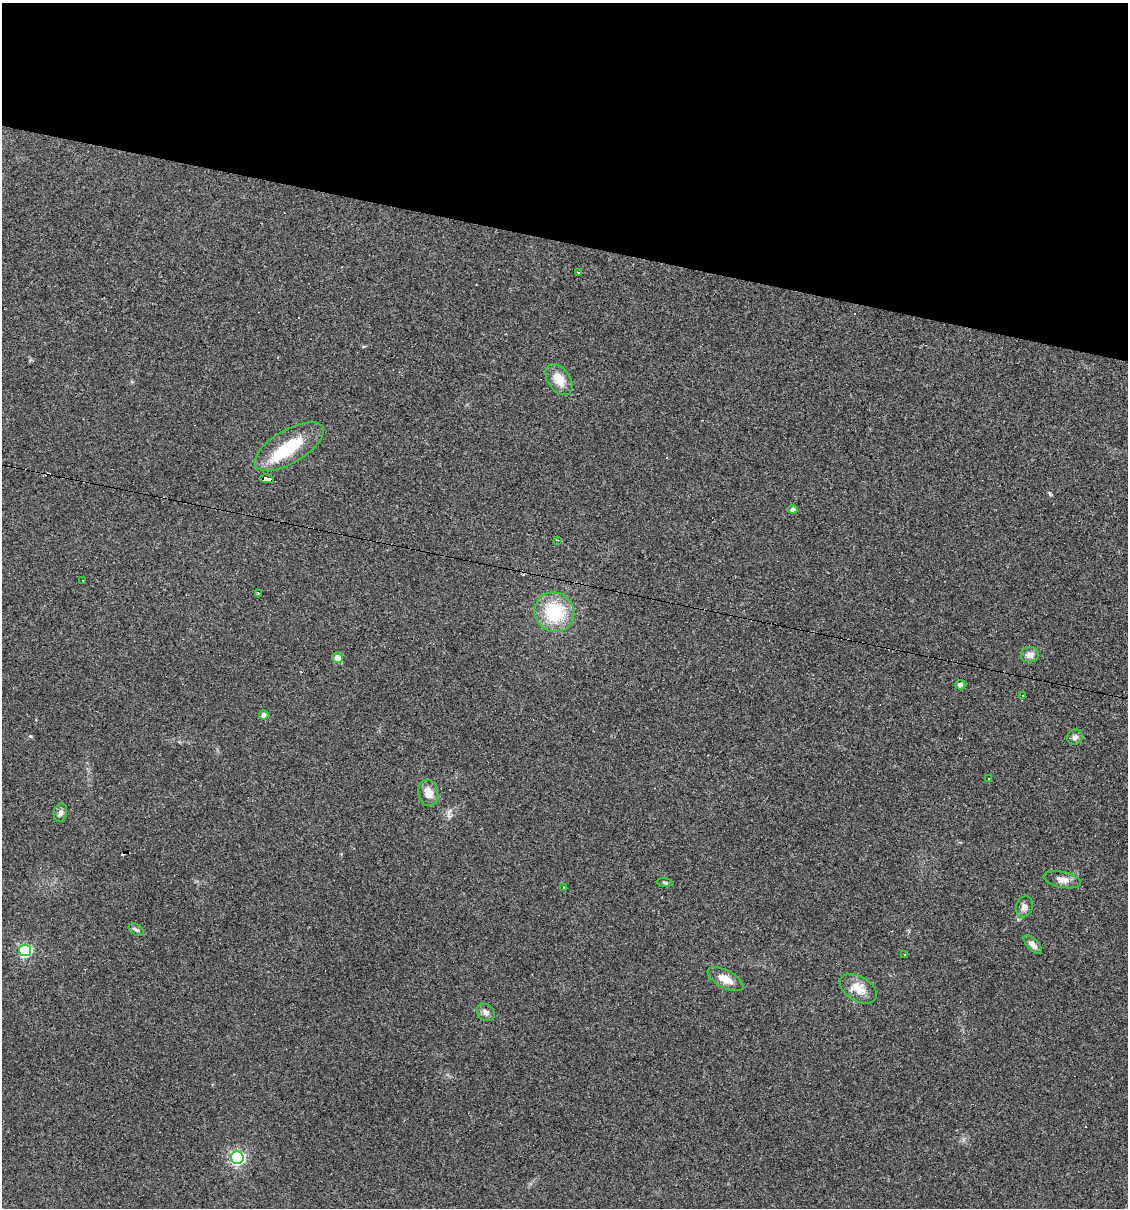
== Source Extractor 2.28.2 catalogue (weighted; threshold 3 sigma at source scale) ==
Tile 2 of 4 x 4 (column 2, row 1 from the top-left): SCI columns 1239-2364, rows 3619-4824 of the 4845 x 4824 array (HDU 1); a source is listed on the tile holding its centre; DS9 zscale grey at full resolution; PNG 1130 x 1210 px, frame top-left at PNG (2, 3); each listed source drawn as its Kron ellipse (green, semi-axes under 4 px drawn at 4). Shown black and unused: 20% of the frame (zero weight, under 3 of 4 exposures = <1% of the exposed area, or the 3 px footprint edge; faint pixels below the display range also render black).
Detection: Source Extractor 2.28.2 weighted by HDU 2 'WHT'; one run over the whole footprint, this tile lists its part. Background 0.0911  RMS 0.0055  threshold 0.0247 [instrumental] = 3 sigma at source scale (4.5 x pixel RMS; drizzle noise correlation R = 1.50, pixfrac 1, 0.05/0.05 arcsec/px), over >= 5 px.
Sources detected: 35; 1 inside a brighter object's white glare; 4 cosmic-ray / hot-pixel residue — neither listed nor drawn; the other 30 listed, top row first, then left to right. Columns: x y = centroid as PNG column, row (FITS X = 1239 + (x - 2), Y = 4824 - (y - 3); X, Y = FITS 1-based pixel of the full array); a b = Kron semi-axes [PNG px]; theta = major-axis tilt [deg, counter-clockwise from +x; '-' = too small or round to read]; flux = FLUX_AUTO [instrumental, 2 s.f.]
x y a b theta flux
579 272 3 3 - 2.5
559 380 17 11 -54 8.5
289 447 39 16 30 23
267 479 7 4 -11 54
793 509 4 4 - 2.3
557 540 4 3 - 0.56
83 580 2 2 - 0.36
258 593 2 2 - 0.51
554 612 20 19 - 30
1030 655 9 7 12 3.5
337 658 5 5 - 4.6
960 685 5 4 - 2.4
1023 695 3 3 - 1.4
264 715 5 4 - 2.6
1075 737 8 7 - 2.1
989 779 3 3 - 0.94
428 793 13 10 -78 6.3
60 813 9 6 80 2
1062 880 19 8 -11 3.9
665 883 8 3 -6 0.78
564 887 4 3 - 0.42
1024 907 11 8 70 2.6
136 930 8 5 -31 1.3
1033 945 12 5 -45 2.5
25 950 6 6 - 74
904 954 2 2 - 0.41
725 979 19 8 -28 6.4
858 989 20 12 -31 8.3
486 1012 10 7 -39 2.5
237 1158 6 6 - 120
Overlapping masked pixels (flux is a lower limit): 1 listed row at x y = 267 479